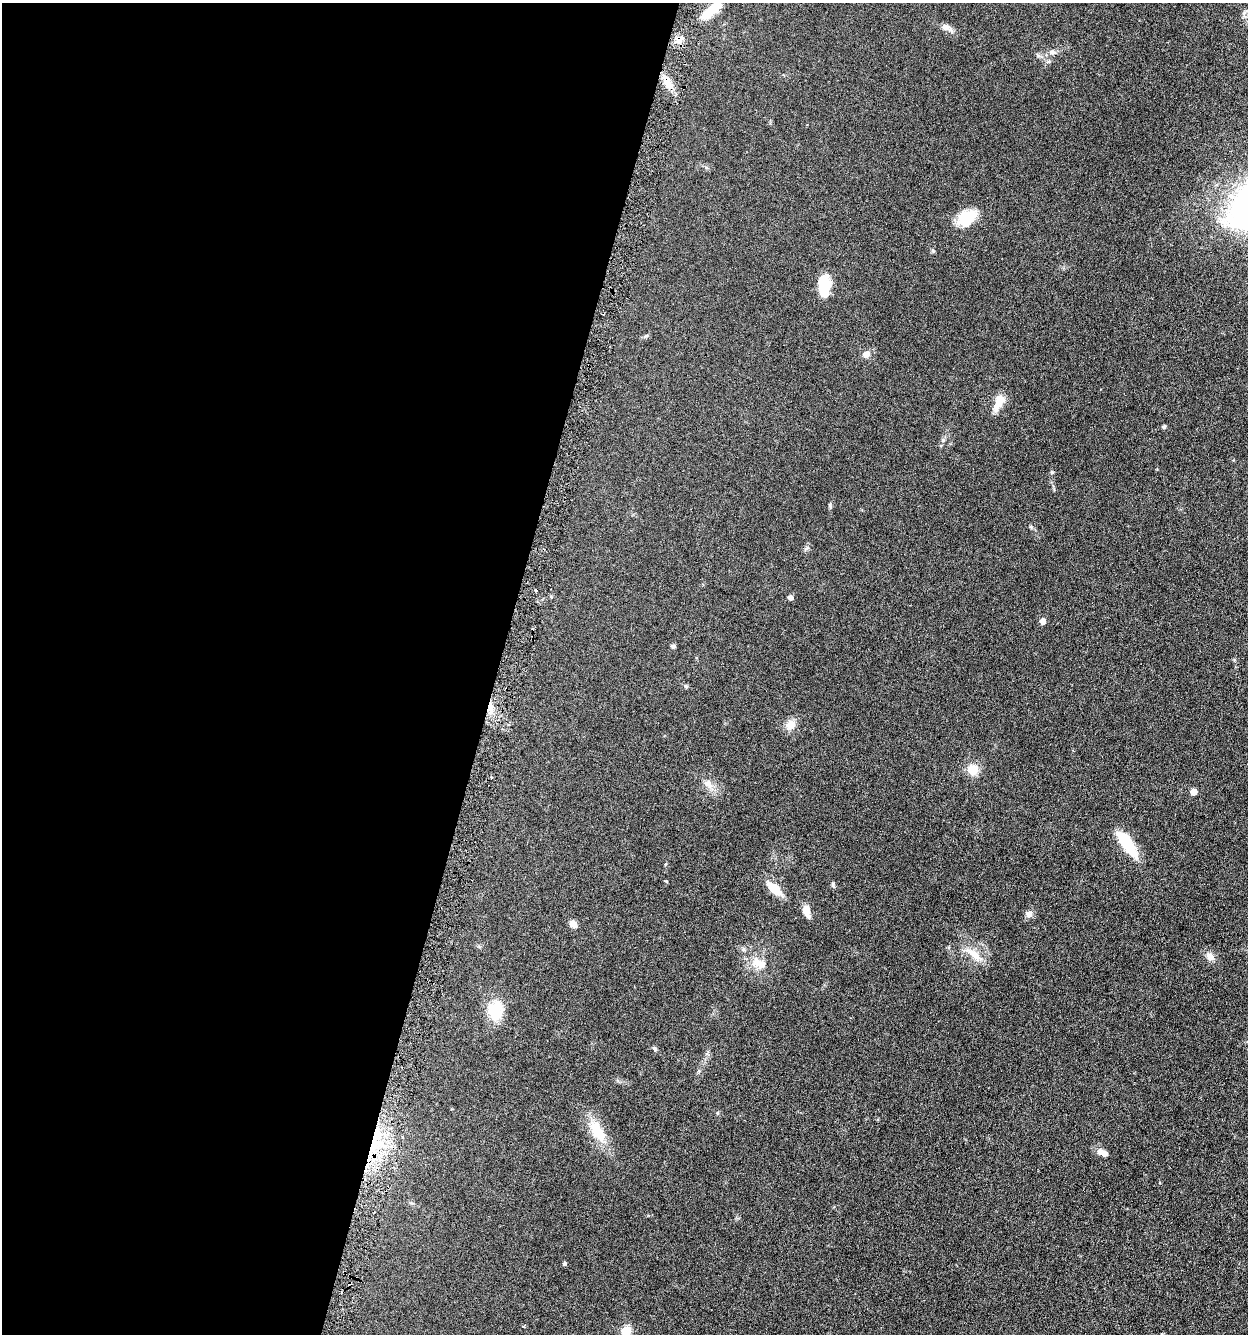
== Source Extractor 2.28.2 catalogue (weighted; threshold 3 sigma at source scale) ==
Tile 5 of 4 x 4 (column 1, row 2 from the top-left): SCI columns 262-1507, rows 2675-4006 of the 5376 x 5350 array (HDU 1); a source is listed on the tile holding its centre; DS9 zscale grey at full resolution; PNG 1250 x 1336 px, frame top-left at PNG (2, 3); no overlay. Shown black and unused: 40% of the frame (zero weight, under 3 of 6 exposures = <1% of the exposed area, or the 3 px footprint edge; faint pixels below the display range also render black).
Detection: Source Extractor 2.28.2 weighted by HDU 2 'WHT'; one run over the whole footprint, this tile lists its part. Background 0.0957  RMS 0.0067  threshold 0.0276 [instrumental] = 3 sigma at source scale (4.09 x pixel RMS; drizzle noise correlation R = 1.36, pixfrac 0.8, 0.05/0.05 arcsec/px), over >= 5 px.
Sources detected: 47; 2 inside a brighter object's white glare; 1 cosmic-ray / hot-pixel residue — not listed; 2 inside a brighter listed object's ellipse — not listed separately; the other 42 listed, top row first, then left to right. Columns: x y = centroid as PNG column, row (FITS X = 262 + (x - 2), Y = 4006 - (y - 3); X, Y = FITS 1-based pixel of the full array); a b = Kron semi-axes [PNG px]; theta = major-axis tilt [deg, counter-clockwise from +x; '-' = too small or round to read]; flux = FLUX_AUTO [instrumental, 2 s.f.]
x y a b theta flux
711 11 30 9 40 11
946 27 13 8 -14 3.1
679 40 10 9 - 3.7
1052 52 8 7 - 1.9
667 81 18 9 -68 7
965 222 23 14 9 11
824 284 18 13 -85 15
646 336 8 4 27 0.99
866 354 9 8 - 3.2
999 402 24 10 63 7.4
1164 427 4 4 - 1.2
943 440 5 5 - 0.84
1052 472 5 4 - 0.68
830 506 7 4 -66 0.8
806 549 10 3 50 0.97
790 598 5 4 - 2.4
1042 621 5 5 - 5
673 646 6 5 - 1.2
685 686 6 5 - 0.85
491 707 14 6 -81 4.6
791 724 15 11 55 4.8
973 770 11 11 - 9.4
708 784 14 10 -50 4.8
1193 792 5 5 - 7.3
1127 844 34 11 -56 22
833 884 9 4 83 1
774 889 19 10 -41 9.7
806 911 12 6 -71 6.9
1029 914 9 8 - 2.6
573 924 9 7 -45 3
743 949 7 5 89 1.2
974 954 29 10 -38 8.1
1210 956 12 9 -43 3.5
757 962 16 13 46 7.2
495 1010 25 19 86 15
654 1049 7 5 -48 1.1
717 1113 5 4 - 0.7
597 1131 33 14 -58 16
374 1144 17 11 -89 15
1103 1153 14 7 -26 3.9
564 1264 5 4 - 0.91
626 1331 6 5 - 26
Overlapping masked pixels (flux is a lower limit): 4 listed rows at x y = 679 40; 667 81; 491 707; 374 1144
Isophote crosses this tile's border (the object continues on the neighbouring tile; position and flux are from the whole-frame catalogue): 1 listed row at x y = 626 1331
Unlisted compact peaks at least as high as the median listed source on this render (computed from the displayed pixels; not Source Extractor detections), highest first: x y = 666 881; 1038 56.